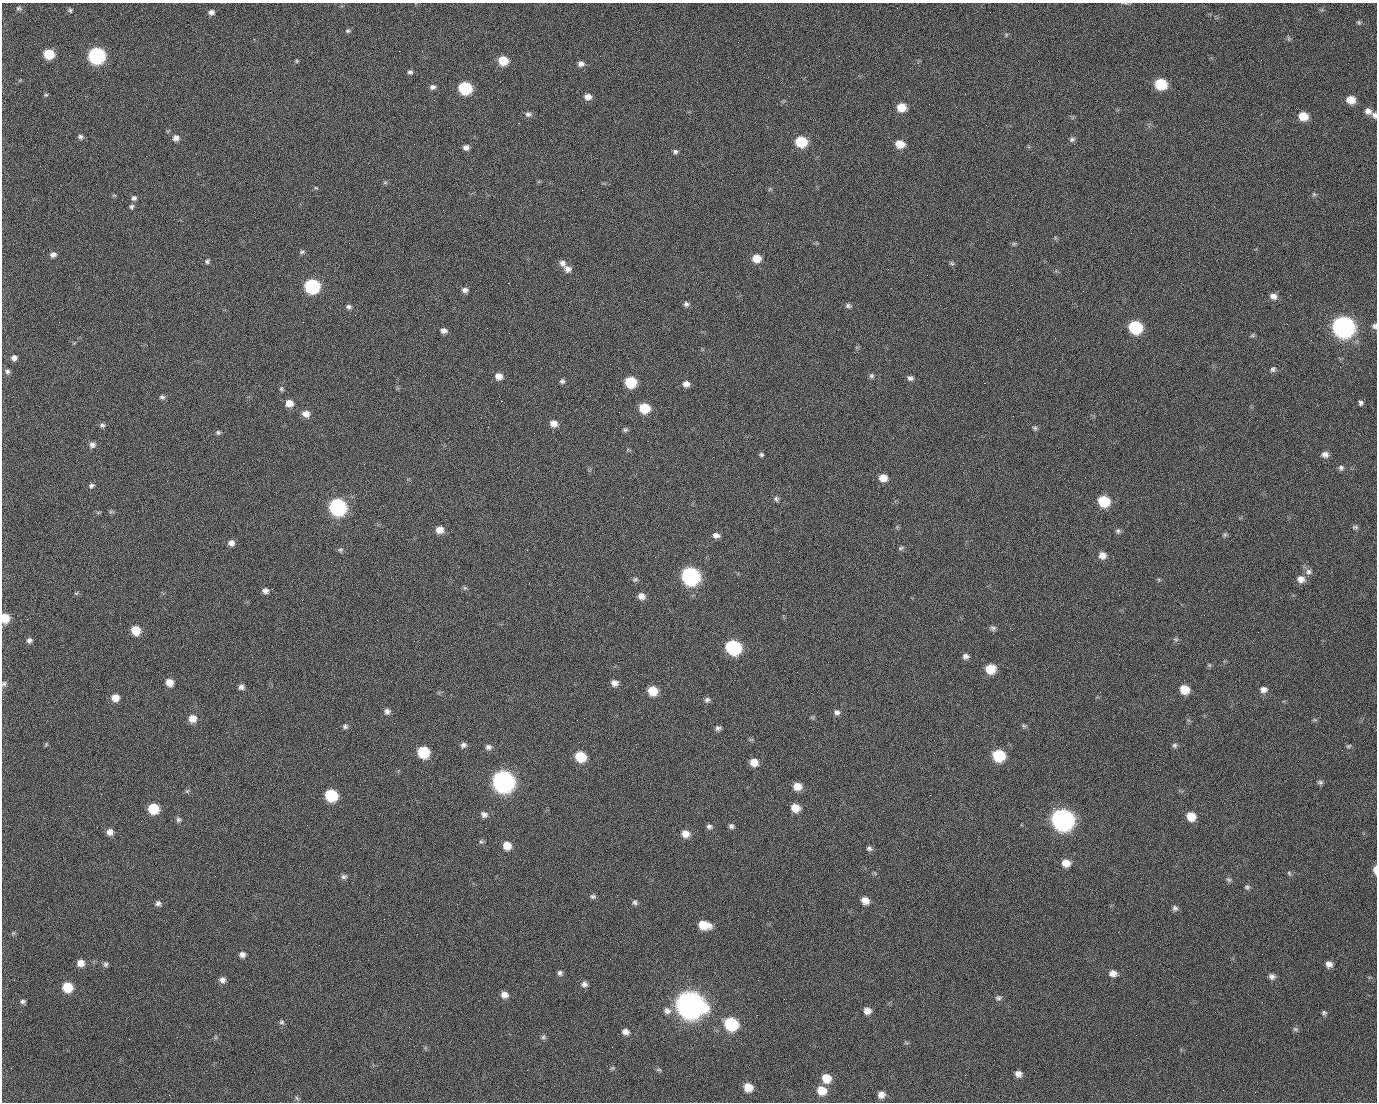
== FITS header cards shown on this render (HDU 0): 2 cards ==
NAXIS1  =                 1375 / length of data axis 1
NAXIS2  =                 1100 / length of data axis 2

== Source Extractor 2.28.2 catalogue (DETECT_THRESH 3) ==
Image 1375 x 1100 px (HDU 0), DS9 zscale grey, 1 PNG px = 1 image px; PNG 1379 x 1104 px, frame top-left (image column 1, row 1100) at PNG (2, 3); no overlay
Background 1490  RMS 31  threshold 91.8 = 3 sigma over >= 5 px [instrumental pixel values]
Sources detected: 230; all 230 listed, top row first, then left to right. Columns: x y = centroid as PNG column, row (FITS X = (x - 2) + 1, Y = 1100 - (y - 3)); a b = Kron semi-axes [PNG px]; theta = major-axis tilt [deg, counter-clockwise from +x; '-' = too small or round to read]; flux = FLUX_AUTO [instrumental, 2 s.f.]
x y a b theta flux
19 8 8 5 -8 4.6e+03
71 12 5 3 - 6.4e+03
211 12 8 6 4 7.9e+03
990 12 3 2 - 1.5e+03
1359 22 6 5 - 3.2e+03
348 31 6 5 - 3.2e+03
1289 39 7 4 -72 2.9e+03
399 51 2 2 - 2.4e+04
49 54 7 7 - 7.1e+04
97 56 8 8 - 4.9e+05
297 61 5 4 - 2.3e+03
503 61 7 7 - 5.6e+04
581 64 8 7 - 8.5e+03
410 72 7 6 - 4.9e+03
1160 84 8 7 - 1.0e+05
433 87 7 6 - 6.5e+03
465 88 8 7 - 1.7e+05
46 95 5 5 - 2.5e+03
588 97 8 7 - 1.3e+04
498 99 2 2 - 1.2e+03
434 100 2 2 - 4.4e+03
1351 100 8 7 - 2.5e+04
929 104 2 2 - 7.6e+02
901 107 8 7 - 3.5e+04
1368 111 8 7 - 1.1e+04
528 114 8 7 - 7.0e+03
1375 115 8 6 -68 6.6e+03
1303 116 8 7 - 3.4e+04
518 123 2 2 - 2.7e+04
80 137 7 6 - 5.2e+03
176 138 8 7 - 9.9e+03
1072 139 8 6 29 5.3e+03
801 142 8 7 - 8.9e+04
900 144 8 7 - 3.1e+04
466 147 7 6 - 9.0e+03
675 151 6 5 - 4.8e+03
385 182 7 4 1 3.0e+03
316 188 5 3 - 2.0e+03
1314 194 6 6 - 3.3e+03
1015 195 2 2 - 7.0e+03
134 198 6 6 - 5.7e+03
131 207 7 6 - 4.3e+03
480 215 2 2 - 7.6e+02
302 252 8 5 10 3.8e+03
53 254 7 6 - 8.6e+03
756 258 8 7 - 3.1e+04
207 261 7 5 64 4.3e+03
562 263 9 7 -47 9.5e+03
952 263 7 5 -22 3.5e+03
568 269 9 7 -28 1.1e+04
508 283 2 2 - 5.7e+04
312 286 8 8 - 3.0e+05
465 290 8 6 2 7.8e+03
1083 291 2 2 - 3.5e+03
1290 295 2 2 - 2.3e+03
1273 296 8 7 - 1.1e+04
686 304 7 7 - 5.8e+03
848 306 8 6 -13 4.9e+03
349 307 7 6 - 5.4e+03
355 315 2 2 - 1.1e+03
59 322 2 2 - 1.3e+03
1287 324 3 2 - 1.4e+03
1374 326 7 6 - 5.1e+03
1135 327 9 8 - 1.8e+05
1343 327 10 9 - 1.4e+06
444 331 7 6 - 9.0e+03
1252 335 6 4 45 2.9e+03
14 358 7 6 - 8.0e+03
1273 369 8 6 52 5.4e+03
7 371 7 6 - 5.3e+03
499 376 8 7 - 1.6e+04
871 376 7 6 - 4.6e+03
910 378 7 6 - 6.4e+03
562 381 6 5 - 5.1e+03
630 382 8 7 - 9.0e+04
984 383 2 2 - 2.1e+04
686 384 8 7 - 1.1e+04
281 389 7 5 -89 3.9e+03
97 391 2 2 - 1.4e+03
162 397 8 6 -23 5.3e+03
501 401 3 2 - 5.8e+04
289 403 8 7 - 1.9e+04
1361 403 5 5 - 4.9e+03
644 408 8 7 - 6.7e+04
306 414 9 7 -7 1.5e+04
554 423 8 7 - 1.6e+04
102 425 7 6 - 5.0e+03
1035 428 6 5 - 3.8e+03
625 430 6 5 - 4.0e+03
218 432 6 6 - 4.1e+03
92 445 8 7 - 8.0e+03
628 450 6 4 -18 2.7e+03
1325 454 8 7 - 9.6e+03
761 455 6 5 - 3.8e+03
1341 468 7 6 - 5.3e+03
883 478 8 7 - 2.0e+04
91 486 7 6 - 5.2e+03
623 497 2 2 - 3.3e+03
776 499 8 6 -77 4.6e+03
1104 501 9 7 -22 8.7e+04
338 507 9 8 - 5.4e+05
1355 527 9 5 0 4.1e+03
439 530 8 7 - 1.9e+04
1118 531 7 6 - 4.8e+03
716 535 8 6 -13 9.3e+03
1225 535 6 5 - 3.5e+03
231 543 7 7 - 1.0e+04
901 548 8 4 25 3.4e+03
340 550 7 5 0 4.3e+03
1102 555 8 8 - 1.4e+04
1308 572 9 8 - 8.4e+03
690 576 9 9 - 6.5e+05
635 579 8 5 29 4.4e+03
1301 579 10 9 - 1.4e+04
465 588 6 6 - 3.6e+03
265 591 8 7 - 8.9e+03
76 593 6 4 -17 2.4e+03
641 596 8 7 - 1.3e+04
5 618 7 7 - 3.9e+04
27 619 2 2 - 4.4e+03
377 620 2 2 - 1.2e+04
993 628 8 6 -14 5.5e+03
136 630 8 7 - 4.0e+04
1175 639 6 4 -19 3.2e+03
29 640 7 6 - 6.3e+03
414 641 2 2 - 8.6e+02
733 647 9 8 - 3.1e+05
966 656 7 6 - 7.3e+03
1209 665 6 4 -71 2.6e+03
990 669 8 7 - 4.4e+04
169 682 8 7 - 1.9e+04
614 683 7 6 - 1.1e+04
4 684 7 6 - 4.5e+03
241 687 7 6 - 7.5e+03
1184 689 8 7 - 3.6e+04
1263 690 9 8 - 1.1e+04
653 691 8 7 - 4.4e+04
115 698 8 7 - 1.9e+04
707 700 8 7 - 5.8e+03
387 711 8 7 - 7.5e+03
837 712 8 7 - 7.5e+03
192 719 8 8 - 2.1e+04
1315 720 6 4 -19 2.7e+03
345 726 6 6 - 4.9e+03
1024 726 7 5 -42 3.7e+03
718 728 8 6 6 5.6e+03
46 744 6 5 - 2.5e+03
463 745 8 6 42 6.1e+03
1174 745 6 6 - 4.6e+03
1349 746 7 4 27 2.9e+03
488 747 8 7 - 7.2e+03
423 752 8 8 - 9.5e+04
934 753 3 2 - 1.8e+03
999 755 9 8 - 1.1e+05
580 757 8 7 - 7.0e+04
754 762 8 7 - 2.0e+04
503 781 10 9 - 1.5e+06
1320 782 7 5 -10 4.4e+03
797 786 8 7 - 2.3e+04
187 791 6 5 - 3.7e+03
101 794 3 2 - 2.8e+03
331 795 8 8 - 1.3e+05
930 795 2 2 - 8.2e+03
69 806 2 2 - 9.3e+02
795 808 8 7 - 2.8e+04
1053 808 2 2 - 1.7e+04
153 809 8 7 - 7.0e+04
484 814 9 7 -29 8.3e+03
1191 816 8 8 - 3.0e+04
178 819 7 7 - 4.9e+03
1062 819 10 9 - 1.4e+06
709 826 6 6 - 5.8e+03
731 826 7 6 - 5.6e+03
110 832 7 7 - 1.2e+04
685 834 8 7 - 1.9e+04
481 842 6 5 - 3.9e+03
507 846 8 8 - 2.5e+04
869 848 7 5 -21 5.2e+03
1066 863 9 8 - 2.2e+04
1375 870 9 4 -88 1.2e+04
1289 873 6 4 -46 3.0e+03
344 877 8 6 4 5.9e+03
1229 880 8 5 -8 3.8e+03
1247 887 6 6 - 4.0e+03
593 896 8 6 -12 4.8e+03
865 900 8 7 - 1.8e+04
635 902 7 6 - 4.9e+03
158 903 7 7 - 6.2e+03
457 904 3 2 - 1.6e+03
1175 908 8 7 - 5.8e+03
229 921 2 2 - 9.5e+02
704 925 11 7 -12 4.2e+04
1118 932 2 2 - 2.6e+03
13 933 6 4 44 2.9e+03
242 954 7 6 - 7.9e+03
610 959 2 2 - 2.7e+03
81 963 8 8 - 1.7e+04
105 964 7 6 - 4.7e+03
1329 964 7 7 - 1.0e+04
560 973 7 6 - 5.5e+03
1113 973 9 7 -1 1.3e+04
1272 976 8 6 -19 7.9e+03
222 980 8 7 - 9.1e+03
758 980 2 2 - 2.2e+03
584 984 8 7 - 7.4e+03
68 987 8 8 - 5.8e+04
504 995 8 7 - 1.2e+04
998 998 8 7 - 5.4e+03
23 1001 7 6 - 5.3e+03
690 1005 12 11 - 3.3e+06
667 1011 11 9 -35 1.2e+04
867 1011 7 7 - 1.3e+04
1324 1013 6 5 - 4.0e+03
757 1015 2 2 - 1.4e+03
282 1022 7 5 16 4.1e+03
731 1024 9 8 - 1.8e+05
1295 1029 7 5 -21 4.2e+03
625 1032 9 7 -12 1.0e+04
543 1037 7 6 - 4.4e+03
612 1068 7 4 0 3.1e+03
527 1070 2 2 - 9.5e+02
658 1070 9 4 0 3.1e+03
1018 1074 7 6 - 1.1e+04
826 1078 9 8 - 3.5e+04
748 1087 8 7 - 2.9e+04
822 1090 9 8 - 3.5e+04
1255 1092 2 2 - 8.9e+02
169 1095 2 2 - 5.7e+03
881 1095 7 7 - 1.4e+04
297 1098 7 4 -53 3.4e+03
At the frame edge (FLAGS 8, measured only in part): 5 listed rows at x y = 1375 115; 1374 326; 5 618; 4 684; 1375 870